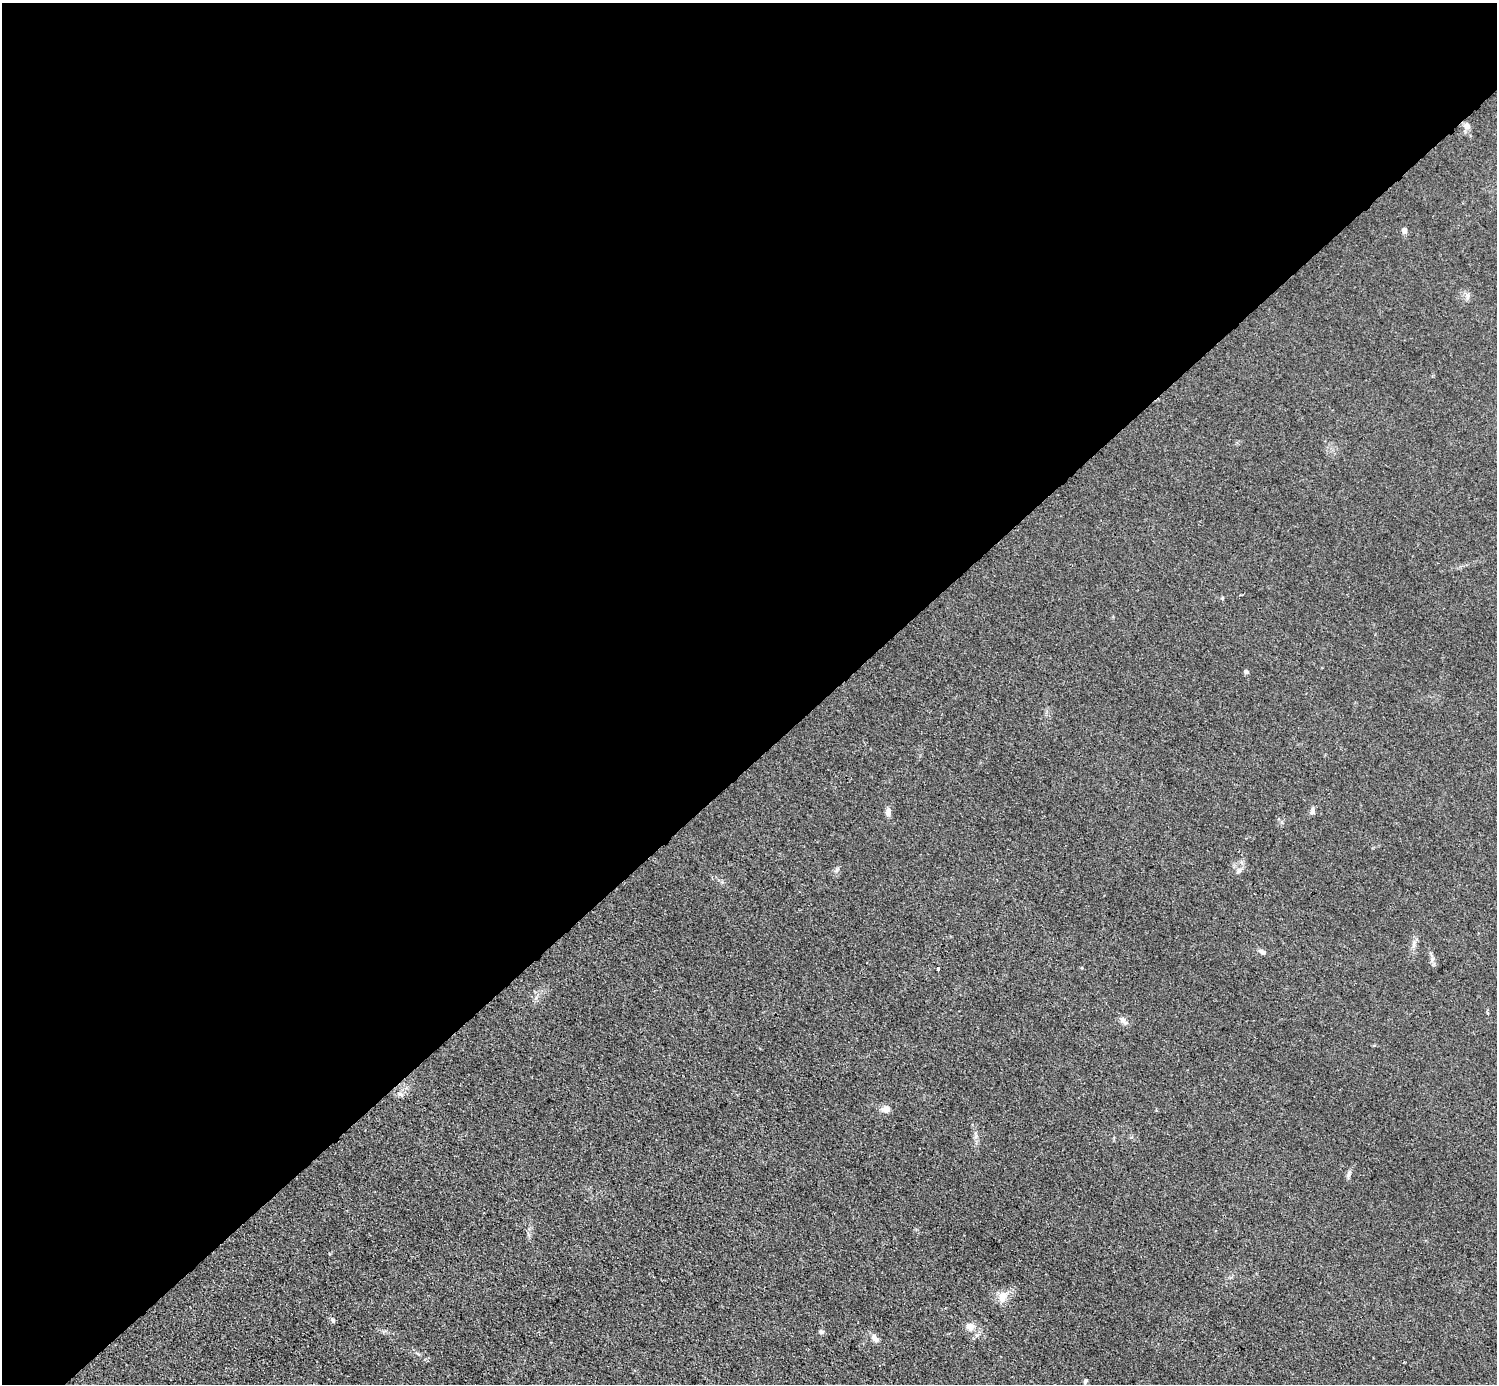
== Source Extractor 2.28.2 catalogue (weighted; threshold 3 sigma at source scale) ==
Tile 2 of 4 x 4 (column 2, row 1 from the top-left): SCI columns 1497-2991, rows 4446-5827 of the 5984 x 5984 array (HDU 1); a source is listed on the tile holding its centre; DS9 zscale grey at full resolution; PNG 1499 x 1386 px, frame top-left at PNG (2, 3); no overlay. Shown black and unused: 55% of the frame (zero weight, under 3 of 4 exposures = <1% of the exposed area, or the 3 px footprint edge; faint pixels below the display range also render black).
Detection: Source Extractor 2.28.2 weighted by HDU 2 'WHT'; one run over the whole footprint, this tile lists its part. Background 0.0445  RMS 0.0054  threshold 0.0244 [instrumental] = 3 sigma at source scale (4.5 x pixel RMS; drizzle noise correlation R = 1.50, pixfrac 1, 0.05/0.05 arcsec/px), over >= 5 px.
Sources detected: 21; all 21 listed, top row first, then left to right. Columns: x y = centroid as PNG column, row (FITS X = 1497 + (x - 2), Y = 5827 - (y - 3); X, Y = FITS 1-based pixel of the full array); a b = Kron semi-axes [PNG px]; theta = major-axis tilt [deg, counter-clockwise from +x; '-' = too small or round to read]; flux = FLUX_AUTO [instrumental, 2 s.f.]
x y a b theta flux
1467 126 10 8 -66 2.9
1404 231 7 6 - 2.1
1468 297 10 3 69 1.1
1246 672 6 5 - 1.2
1312 811 9 6 83 1.6
888 812 10 6 -90 3
837 869 8 4 45 1.1
1239 871 8 6 55 1.8
1414 944 13 3 76 1.8
1262 952 9 6 -33 1.8
938 969 3 3 - 0.88
1123 1021 15 6 -45 2.3
401 1094 9 5 -44 1.7
886 1109 10 7 2 3.9
1349 1174 12 5 68 1.7
1002 1297 15 11 71 5.4
333 1320 8 5 -69 1.1
970 1326 11 10 - 4.1
821 1331 6 5 - 1.3
875 1339 11 8 -53 2.8
1085 1381 7 4 56 1.1